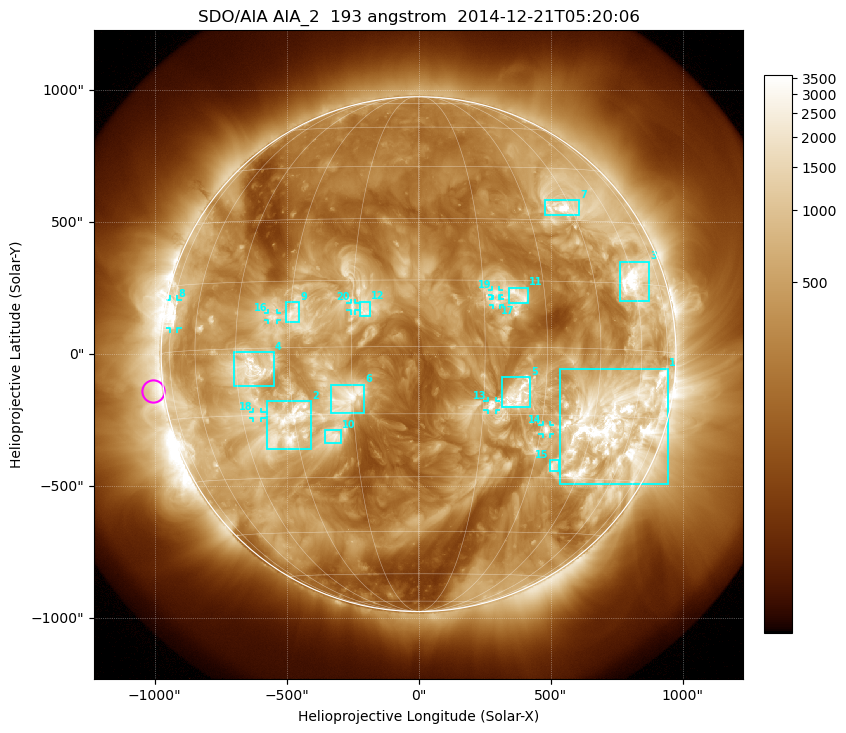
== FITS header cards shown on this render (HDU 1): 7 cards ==
TELESCOP= 'SDO/AIA'
INSTRUME= 'AIA_2'
WAVELNTH=                  193
WAVEUNIT= 'angstrom'
DATE-OBS= '2014-12-21T05:20:06.84'
CTYPE1  = 'HPLN-TAN'
CTYPE2  = 'HPLT-TAN'

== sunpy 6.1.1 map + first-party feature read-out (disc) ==
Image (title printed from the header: SDO/AIA AIA_2  193 angstrom  2014-12-21T05:20:06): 1024 x 1024 px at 2.4 arcsec/px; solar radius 975 arcsec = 406 px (full disc in frame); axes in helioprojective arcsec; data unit not stated in the header (colour bar unlabelled)
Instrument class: DISC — disc imager (sunpy class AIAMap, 193 A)
Bright regions (active regions / flare kernels): reference = the median radial profile (limb darkening/brightening removed); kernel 9 px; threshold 5 sigma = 1217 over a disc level ~342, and >= 1.15x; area >= 12 px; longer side >= 10 px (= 24 arcsec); searched inside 0.97 R_sun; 21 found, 20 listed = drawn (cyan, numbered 1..; 8 of them under ~33 arcsec drawn as corner ticks so the feature stays visible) (cap 20 boxes per figure: the strongest are kept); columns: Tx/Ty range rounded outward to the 5 arcsec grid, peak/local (2 s.f.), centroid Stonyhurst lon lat
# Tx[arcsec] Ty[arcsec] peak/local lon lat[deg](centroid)
1 535..945 -495..-55 19 +52 -17
2 -575..-405 -360..-175 12 -32 -17
3 760..875 200..350 13 +60 +16
4 -700..-545 -120..10 9.4 -40 -5
5 315..425 -205..-85 7 +23 -11
6 -335..-205 -225..-115 7.3 -16 -11
7 480..610 525..585 12 +42 +33
8 -940..-915 95..210 11 -73 +8
9 -505..-450 120..200 6.8 -29 +8
10 -355..-295 -335..-285 6.3 -21 -20
11 340..415 195..255 6.1 +23 +12
12 -225..-180 145..200 5.6 -12 +8
13 260..295 -210..-175 6.1 +17 -13
14 470..500 -305..-265 9.7 +31 -18
15 495..530 -445..-400 6.5 +36 -27
16 -570..-535 130..155 7.2 -35 +7
17 280..310 185..210 4 +18 +10
18 -630..-595 -240..-220 5.4 -40 -15
19 275..305 220..245 4.4 +18 +12
20 -260..-240 165..195 4.4 -15 +9
Off-limb structures (1.02-1.3 R_sun): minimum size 162 px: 5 found; the strongest spans PA ~65..125 deg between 1.02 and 1.3 R_sun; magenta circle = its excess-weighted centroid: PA ~100 deg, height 1.04 R_sun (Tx ~-1005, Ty ~-140 arcsec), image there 3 x the reference